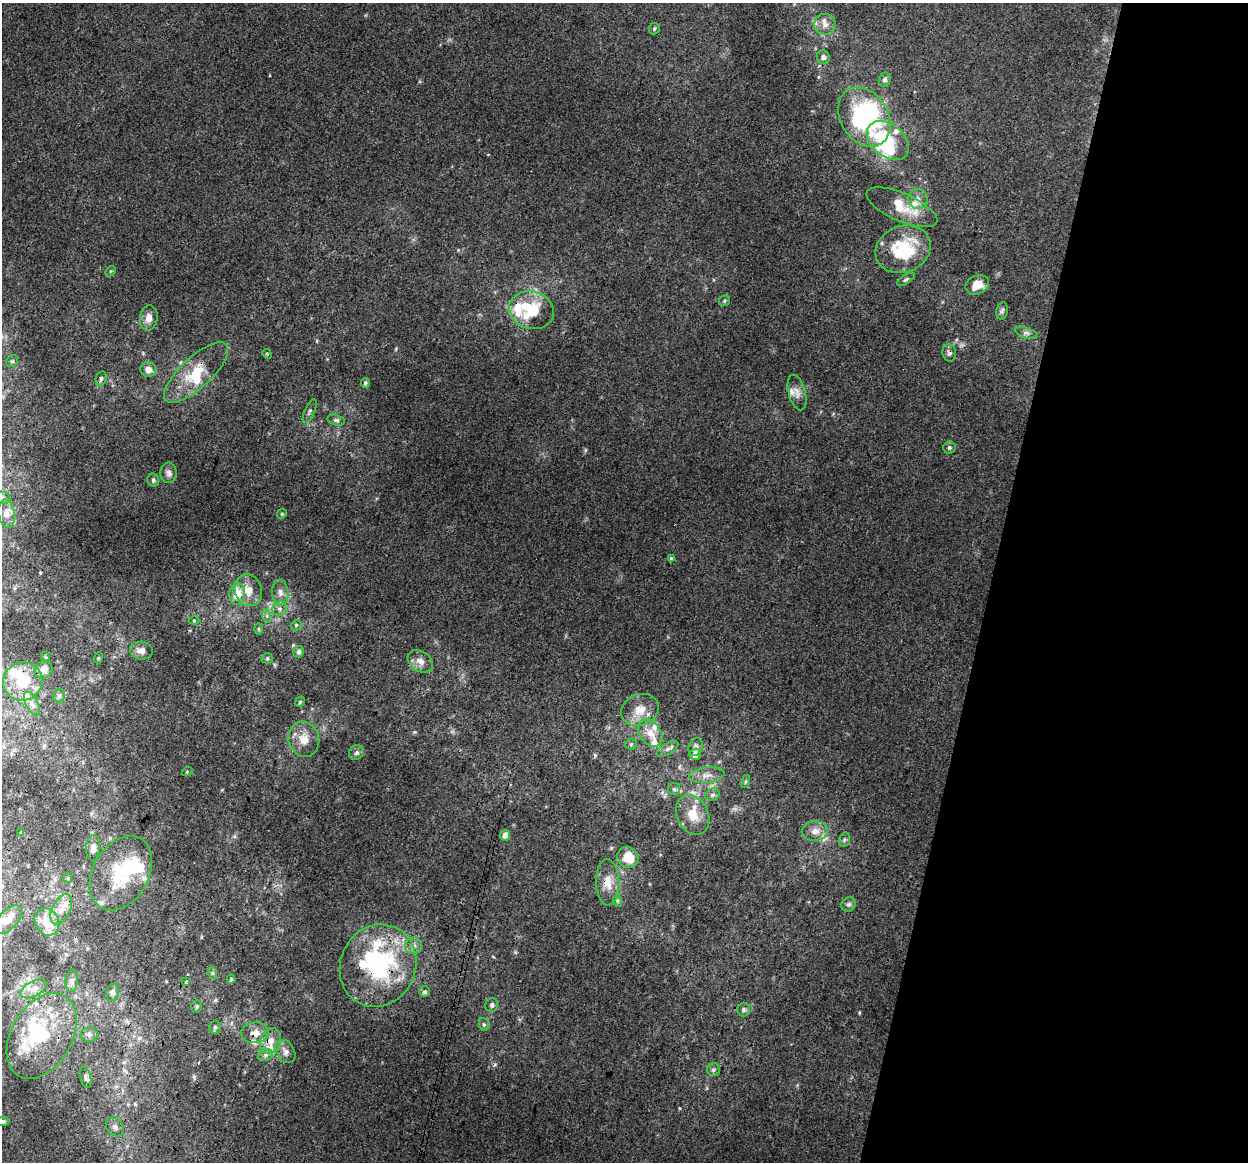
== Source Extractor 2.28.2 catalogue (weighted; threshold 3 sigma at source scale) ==
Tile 8 of 4 x 4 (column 4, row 2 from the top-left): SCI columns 3751-4996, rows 2598-3757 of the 5018 x 5256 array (HDU 1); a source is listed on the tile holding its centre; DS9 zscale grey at full resolution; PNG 1250 x 1164 px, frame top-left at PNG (2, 3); each listed source drawn as its Kron ellipse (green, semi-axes under 4 px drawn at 4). Shown black and unused: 21% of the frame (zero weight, under 3 of 4 exposures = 5% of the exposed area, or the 3 px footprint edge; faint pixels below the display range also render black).
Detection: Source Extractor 2.28.2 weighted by HDU 2 'WHT'; one run over the whole footprint, this tile lists its part. Background 0.00927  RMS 0.0038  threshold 0.0172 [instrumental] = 3 sigma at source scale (4.5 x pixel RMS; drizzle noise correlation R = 1.50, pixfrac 1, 0.0396/0.0396 arcsec/px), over >= 5 px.
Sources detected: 132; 5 inside a brighter object's white glare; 3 cosmic-ray / hot-pixel residue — neither listed nor drawn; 19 inside a brighter listed object's ellipse — not listed separately; the other 105 listed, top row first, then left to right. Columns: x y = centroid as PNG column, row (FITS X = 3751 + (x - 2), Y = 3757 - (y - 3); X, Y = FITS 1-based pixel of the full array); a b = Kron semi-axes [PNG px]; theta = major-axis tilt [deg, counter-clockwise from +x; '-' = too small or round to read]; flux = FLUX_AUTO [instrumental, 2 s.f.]
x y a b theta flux
825 25 11 10 - 3
654 29 6 5 - 0.67
823 57 7 6 - 1.2
885 80 7 6 - 1.3
864 117 31 24 -58 73
888 140 24 16 -39 15
918 199 10 9 - 2.5
902 207 38 14 -23 10
903 249 28 23 22 22
111 271 6 4 44 0.49
906 279 10 4 34 0.75
977 285 12 9 24 5.5
724 301 6 5 - 0.67
532 310 22 18 -16 18
1002 311 9 5 78 0.87
149 318 13 9 84 3.3
1026 333 12 5 -17 1.3
949 353 9 6 -79 1.2
267 354 5 4 - 0.49
12 361 6 5 - 0.63
148 369 8 7 - 3
196 373 41 15 43 14
101 379 7 5 77 1
365 383 5 4 - 0.84
797 392 18 8 -75 2.8
310 411 13 5 67 0.99
336 420 9 5 -15 1
949 448 6 6 - 0.76
169 473 10 8 -86 1.6
153 480 6 6 - 0.79
3 498 8 6 -15 1.2
6 514 14 8 -79 2.7
282 514 5 4 - 0.46
671 558 3 3 - 2.7
248 590 16 13 -69 5
280 593 13 8 -85 2.3
237 594 11 8 80 6.2
279 609 7 6 - 1.3
267 616 7 4 -72 0.9
194 620 5 3 - 0.36
296 625 5 4 - 0.55
259 629 6 4 -89 0.45
141 651 11 9 -5 2.6
299 652 6 5 - 1.2
45 657 6 3 -70 0.39
98 658 5 3 - 0.38
267 658 5 5 - 0.6
420 661 14 10 -35 3
44 670 9 8 - 3.3
23 681 20 19 - 15
59 696 7 6 - 0.86
300 702 6 4 47 0.62
32 703 13 6 -62 1.7
640 710 19 15 23 6.6
650 733 15 10 -54 5
304 739 18 15 -74 5.7
631 744 6 5 - 0.59
696 747 9 7 72 1.6
667 749 12 5 30 1.5
356 753 8 7 - 0.97
695 754 6 5 - 3.2
187 772 5 3 - 0.36
707 775 18 8 7 3.2
745 782 7 3 71 0.56
674 789 6 6 - 0.86
712 795 7 6 - 1.1
693 815 21 15 -63 8.1
815 831 13 10 4 3.4
21 833 4 3 - 0.36
505 835 5 5 - 2.9
844 840 7 5 72 0.83
93 848 13 7 88 2.4
628 857 11 10 - 7.9
121 873 40 28 60 24
68 878 5 4 - 0.48
608 882 23 11 -89 5.6
618 901 6 3 -71 0.47
849 904 7 6 - 1
61 909 16 9 64 4
8 920 17 9 46 3.9
47 922 14 12 -61 7.4
414 946 8 8 - 1.9
378 966 42 37 65 59
213 973 6 4 -71 0.61
231 979 4 4 - 0.46
72 980 11 6 83 1.4
186 982 4 3 - 1
34 989 14 7 27 3.1
113 992 8 6 82 1.4
425 992 5 5 - 0.8
492 1005 7 6 - 0.98
197 1006 6 5 - 0.73
743 1010 7 6 - 1
484 1024 6 5 - 0.61
215 1027 6 6 - 0.84
255 1033 14 10 5 4.1
89 1034 8 7 - 1.4
42 1036 46 30 60 28
270 1041 13 10 69 3.8
286 1052 12 8 -60 2.1
265 1055 8 6 21 1.1
713 1070 6 6 - 0.99
86 1077 11 5 -79 0.95
3 1121 6 4 3 0.66
115 1127 10 8 -47 1.7
Overlapping masked pixels (flux is a lower limit): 8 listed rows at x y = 949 353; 196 373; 23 681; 695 754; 121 873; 608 882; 378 966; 255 1033
Isophote crosses this tile's border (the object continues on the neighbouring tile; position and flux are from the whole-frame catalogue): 3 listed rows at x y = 3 498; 23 681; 3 1121